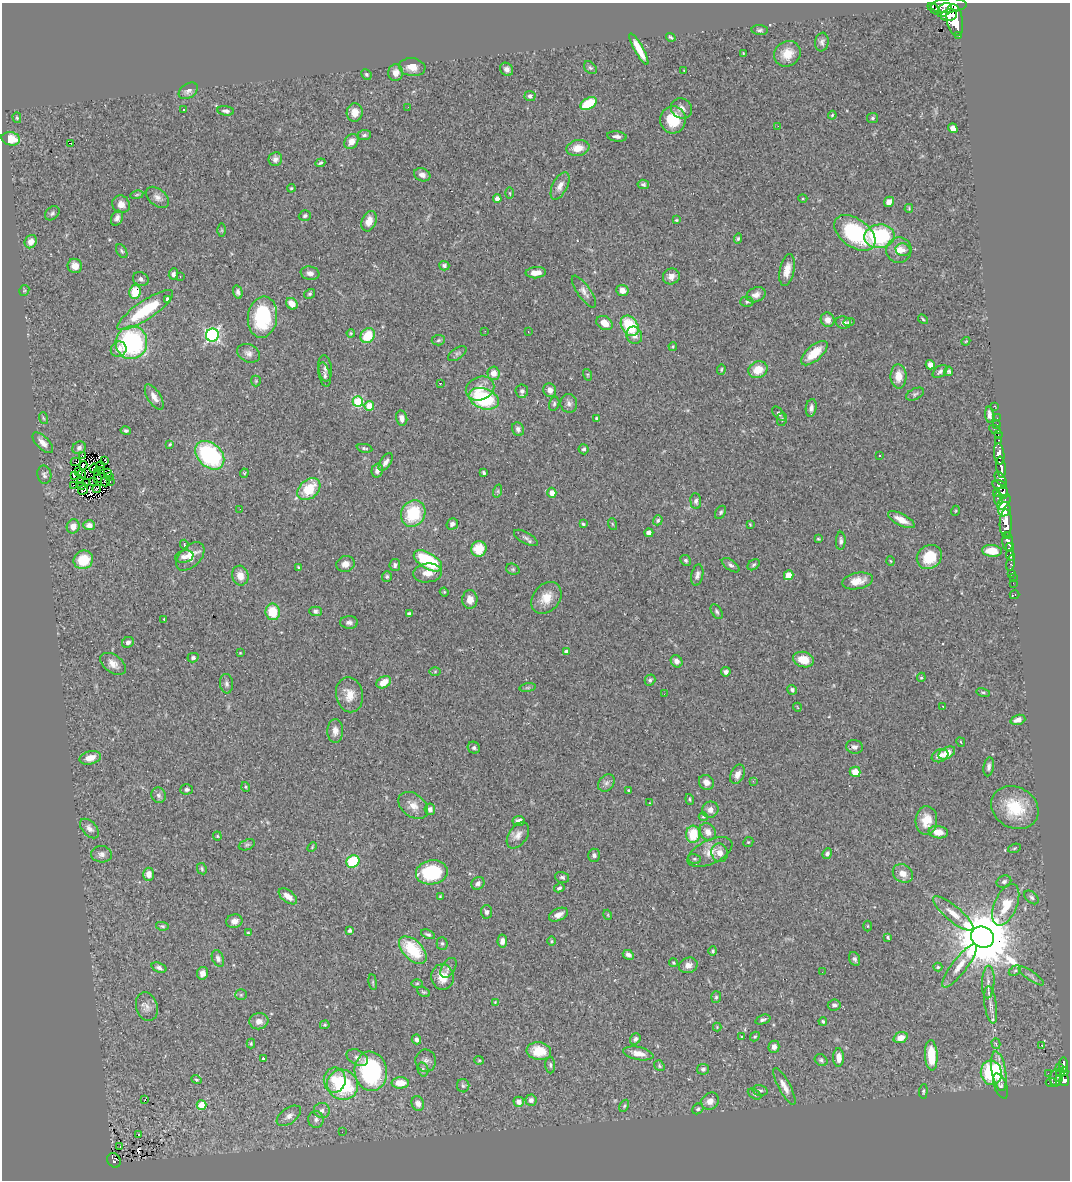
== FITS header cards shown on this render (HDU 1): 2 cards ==
NAXIS1  =                 1068
NAXIS2  =                 1178

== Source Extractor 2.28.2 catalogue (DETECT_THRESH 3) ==
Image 1068 x 1178 px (HDU 1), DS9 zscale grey, 1 PNG px = 1 image px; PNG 1072 x 1182 px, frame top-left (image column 1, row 1178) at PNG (2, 3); each listed source drawn as its Kron ellipse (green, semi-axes under 4 px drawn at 4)
Background 0.596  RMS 0.037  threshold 0.11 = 3 sigma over >= 5 px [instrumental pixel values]
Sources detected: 436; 7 with non-positive FLUX_AUTO (blend fragments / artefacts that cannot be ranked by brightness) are neither listed nor drawn; the other 429 listed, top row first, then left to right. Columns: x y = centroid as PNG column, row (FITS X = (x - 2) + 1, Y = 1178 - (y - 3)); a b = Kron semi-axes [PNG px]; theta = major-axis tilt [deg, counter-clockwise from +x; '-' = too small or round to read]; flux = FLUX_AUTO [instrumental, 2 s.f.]
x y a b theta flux
949 5 18 7 4 2800
934 9 7 3 -42 160
944 10 8 5 43 1000
949 15 8 6 12 1200
955 20 16 8 -80 3000
760 30 8 5 -5 5.6
959 35 3 3 - 66
671 37 5 3 - 3.9
822 42 9 6 81 8.5
639 49 18 4 -61 43
743 53 4 3 - 1.8
787 54 14 12 39 37
412 67 13 9 -7 24
590 68 7 5 -46 4.6
507 69 7 6 - 9.7
684 71 4 2 - 1.5
396 73 8 7 - 17
366 74 5 5 - 4.2
188 91 10 7 34 11
530 96 5 5 - 8.4
589 103 9 5 31 89
408 107 2 2 - 3.2
682 108 11 10 - 16
183 110 3 3 - 9.8
226 111 8 4 -8 7
355 113 9 8 - 22
832 115 4 3 - 2.9
17 118 5 4 - 3
873 118 5 5 - 4.8
673 120 13 12 - 80
778 126 2 2 - 16
953 128 5 4 - 17
364 135 6 5 - 5.6
617 136 10 5 -6 8.5
11 139 9 6 -11 50
351 141 8 6 52 19
70 143 3 2 - 21
578 148 11 8 11 33
275 159 7 6 - 9.2
320 163 5 3 - 4
422 175 8 6 -22 13
643 184 6 4 -10 4.8
560 186 15 7 63 17
291 188 4 3 - 2.9
510 193 5 3 - 2.6
137 195 6 3 9 2.7
157 197 13 8 -39 15
497 199 4 4 - 19
803 199 4 3 - 2.2
889 202 5 4 - 16
121 204 9 8 - 18
909 208 4 3 - 2.3
52 213 8 6 41 6.1
305 216 6 5 - 4.6
117 218 8 5 67 11
676 220 3 2 - 2.3
369 221 11 7 69 27
222 230 6 4 -90 3.9
855 233 23 14 -36 220
879 236 15 11 6 230
738 239 5 4 - 3.8
31 242 7 6 - 19
899 250 13 12 - 25
903 250 7 6 - 8.3
122 251 7 4 -59 4.6
75 266 7 7 - 22
444 266 5 4 - 6.7
787 270 16 7 79 25
310 273 9 7 -9 12
536 273 10 5 5 23
173 274 6 4 81 7.5
180 276 3 2 - 1.9
671 276 8 7 - 16
141 279 8 6 -28 7.8
24 290 5 5 - 3.1
622 290 6 5 - 17
135 292 7 5 80 67
238 292 7 4 -75 7.2
584 292 19 6 -55 14
309 294 5 4 - 4.2
756 295 10 7 23 14
168 299 4 4 - 14
747 302 6 5 - 4.3
292 304 6 5 - 22
145 310 33 9 34 150
262 317 21 14 82 170
923 319 5 4 - 3
828 320 7 6 - 17
843 322 8 6 -13 8.8
849 322 6 4 6 4.1
604 323 9 6 -30 28
630 326 11 8 -57 120
485 331 3 2 - 2.1
528 331 2 2 - 1.5
351 333 4 3 - 2.7
212 335 6 6 - 530
634 335 9 7 -68 14
368 336 8 6 54 65
438 340 7 5 6 4.5
966 341 4 3 - 2.3
131 343 16 15 - 340
673 346 4 3 - 2.5
119 349 8 7 - 17
248 353 12 8 -26 13
814 353 16 7 41 55
457 354 10 5 35 6
930 365 5 4 - 15
325 368 13 6 -82 10
721 369 5 3 - 3.1
758 370 10 8 25 41
949 371 4 4 - 4.8
940 372 8 5 38 6.6
493 373 6 6 - 23
324 375 12 5 -77 8.1
588 375 6 4 -72 3.2
899 376 12 8 -88 30
256 381 5 5 - 3.2
440 383 3 2 - 1.4
480 388 14 11 22 32
550 390 7 6 - 13
522 391 7 6 - 7.7
915 394 9 5 26 5.3
154 397 14 6 -58 20
484 399 15 10 -20 190
358 402 5 5 - 190
569 403 9 8 - 10
554 404 7 5 74 4.7
369 406 5 5 - 42
995 406 3 2 - 9.7
811 408 9 5 81 10
779 414 8 4 -48 4.8
989 415 8 4 -85 11
43 418 6 3 -70 3.2
402 418 8 5 -78 13
997 418 2 2 - 7.5
597 419 4 3 - 4.2
782 419 7 5 77 4.5
997 424 2 2 - 13
518 429 7 6 - 7.5
995 429 6 3 -28 58
126 431 5 4 - 4.9
998 435 2 2 - 11
999 440 3 2 - 24
43 443 13 6 -45 16
170 444 4 3 - 2.5
79 448 7 6 - 8.5
365 448 8 3 -10 3.8
584 449 5 5 - 5.8
999 454 11 5 -83 1100
210 455 16 11 -43 270
879 455 3 3 - 14
83 456 3 2 - 5.8
105 460 3 3 - 0.59
76 462 5 3 - 7.1
386 462 10 5 56 11
83 465 4 2 - 4.5
100 466 5 2 - 2.5
1001 467 10 4 -84 980
94 468 4 2 - 0.35
102 470 3 2 - 2.3
377 470 7 5 75 12
78 471 4 2 - 1.1
98 472 2 2 - 2.7
108 473 3 2 - 1.6
244 473 4 4 - 2.4
483 473 3 3 - 6.3
82 474 4 2 - 0.84
44 475 9 7 -79 6.9
74 475 3 3 - 2.9
109 477 3 2 - 5.5
98 478 3 2 - 2.1
1001 479 8 4 -54 300
81 480 4 3 - 0.67
93 481 3 2 - 1.1
105 482 4 2 - 6.8
110 482 2 2 - 2
87 483 4 2 - 1.5
73 485 3 2 - 1.1
1000 485 7 4 -10 320
81 486 4 2 - 1.6
97 489 4 2 - 1.4
309 489 13 9 42 77
83 490 5 3 - 2.1
498 491 7 4 72 3.7
1003 492 6 4 90 470
552 493 5 4 - 19
997 493 2 2 - 14
998 499 7 4 -88 160
696 501 8 5 -85 6.9
1004 502 9 5 54 440
240 509 3 2 - 4.1
1004 509 7 6 - 1400
955 511 5 3 - 2.2
721 512 7 4 58 5.3
413 513 13 12 - 120
658 520 5 4 - 4.9
901 520 15 6 -27 26
1006 523 14 6 89 1600
452 524 6 5 - 8.7
583 524 4 4 - 3.5
612 524 6 3 -71 2.5
750 524 3 3 - 2.1
89 525 6 5 - 13
73 526 7 6 - 16
649 533 4 4 - 13
1008 536 4 3 - 380
526 538 13 5 -29 8.4
818 539 4 3 - 2.6
841 541 9 5 89 7.4
1008 542 9 5 -88 660
184 545 5 3 - 3.4
1010 547 4 3 - 220
479 549 8 7 - 52
992 551 10 6 -4 37
1010 555 5 4 - 160
184 556 9 6 11 12
190 556 17 10 45 29
929 557 13 11 38 68
83 560 10 9 - 68
686 560 6 5 - 4.9
428 561 16 8 -30 170
890 561 5 3 - 2.2
1011 563 8 3 80 95
345 564 9 8 - 18
395 565 6 5 - 6.5
731 565 10 5 -35 7.3
754 565 7 4 39 5
299 568 4 3 - 3.7
513 569 7 5 -20 3.9
428 573 14 9 6 24
1012 573 4 3 - 33
697 575 11 6 79 9.7
789 575 5 4 - 32
240 576 10 8 -76 26
387 576 5 5 - 3.8
1013 577 3 2 - 15
858 581 16 8 10 28
1013 583 2 2 - 8.1
444 592 4 4 - 2.7
1015 595 5 3 - 10
546 598 17 13 51 40
470 600 9 7 88 17
315 611 6 4 -2 5.6
273 612 8 7 - 65
717 612 8 5 -59 5
409 614 4 3 - 5.7
164 619 3 3 - 2.1
349 622 9 6 2 8.9
128 642 6 5 - 8.6
566 651 4 3 - 7.7
240 653 4 3 - 2
193 658 5 4 - 4.9
803 660 10 7 -15 43
676 661 6 5 - 13
113 664 14 8 -36 19
435 671 6 4 1 3
726 672 4 4 - 7.3
921 677 5 4 - 2.8
650 680 6 5 - 5.3
384 682 8 5 31 31
226 684 10 6 -84 7.6
528 688 8 4 9 4.3
792 690 5 4 - 6.7
983 692 7 3 -10 3.2
664 694 2 2 - 3.2
349 695 18 13 -79 33
943 706 3 2 - 7.1
797 707 4 3 - 1.7
1018 720 7 5 18 13
335 731 12 8 89 16
961 742 5 3 - 2.4
854 747 8 6 -12 9.2
474 748 6 5 - 5.6
947 753 9 5 30 32
940 756 8 6 23 14
90 758 11 6 14 26
989 767 10 5 81 8.5
855 772 5 5 - 34
737 774 10 6 65 18
753 781 3 3 - 3.1
706 782 8 7 - 15
606 783 9 7 50 9.4
246 787 5 3 - 2.4
187 789 6 5 - 6.6
629 790 3 3 - 3.4
159 795 8 7 - 8.3
690 799 5 4 - 3.2
649 803 2 2 - 2.2
413 805 16 11 -37 26
1015 808 25 20 -30 110
430 809 5 5 - 11
710 810 8 8 - 13
703 817 4 4 - 3.2
926 820 14 11 87 42
518 821 6 5 - 11
89 828 11 7 -48 12
708 832 9 7 -55 17
938 832 10 6 -9 25
693 834 8 7 - 69
518 835 15 9 55 17
217 836 4 4 - 2.7
748 842 5 4 - 2.8
247 845 8 5 21 4.7
312 847 5 3 - 1.9
1014 848 6 4 20 3.2
710 852 24 12 25 34
720 853 9 8 - 22
102 854 10 8 -3 12
827 854 5 4 - 7.7
594 855 6 6 - 7
694 859 6 5 - 3.7
353 861 7 6 - 120
202 869 6 4 -62 3.7
432 872 16 12 10 150
903 873 10 8 -33 22
149 874 6 5 - 20
562 877 7 5 -17 5.6
1004 882 7 6 - 7.8
478 883 7 6 - 8.2
559 888 5 3 - 5.1
288 896 11 6 -38 21
440 896 3 2 - 2.4
1031 897 8 5 -39 6.2
1006 905 22 11 67 65
486 912 7 5 -88 6.2
953 914 25 7 -40 34
558 915 10 6 25 17
608 915 5 3 - 1.9
234 921 8 6 10 16
162 926 6 4 -10 4
868 926 5 3 - 2.4
350 931 4 3 - 5.4
248 933 4 3 - 2.7
428 934 7 4 -23 5
888 937 3 3 - 2.9
983 937 11 10 - 21000
502 941 6 5 - 11
551 941 5 3 - 2.9
442 943 6 5 - 4.6
413 950 17 9 -45 110
713 951 5 4 - 4
628 955 6 4 -28 9.9
218 958 8 5 -67 8.7
854 959 7 5 -65 6.4
673 963 5 4 - 3.1
688 965 9 7 19 13
959 966 26 7 52 30
938 967 4 4 - 2.9
159 968 8 4 -21 7.9
448 968 11 6 57 10
1015 971 6 4 29 4.2
822 972 2 2 - 1.5
202 973 6 5 - 12
1031 976 15 4 -35 8.3
443 977 13 11 -87 36
373 982 8 4 -82 3.7
988 982 16 6 88 16
417 983 6 4 1 3.5
423 992 7 4 -25 3.5
241 995 6 5 - 3.8
716 997 6 5 - 3.9
495 1002 4 4 - 2.1
834 1005 6 5 - 7.7
991 1005 19 6 -82 18
147 1007 14 10 -73 16
763 1020 8 4 18 6.3
259 1021 9 8 - 15
823 1021 4 3 - 3.7
325 1025 5 4 - 3.4
717 1027 4 4 - 2.2
742 1037 4 3 - 2.6
755 1037 5 4 - 3.2
901 1038 7 5 21 23
416 1039 5 4 - 9
635 1039 6 5 - 6.5
251 1043 5 4 - 2.9
996 1044 5 4 - 3.5
1042 1045 3 3 - 15
774 1047 6 5 - 12
539 1051 12 9 -7 55
638 1053 15 6 -11 24
931 1055 15 6 -87 74
838 1057 9 5 -90 21
263 1058 3 3 - 8
357 1058 11 7 -27 13
479 1060 5 4 - 2.8
821 1060 7 5 -36 5.8
426 1061 11 10 - 12
550 1065 8 5 -88 5.3
1064 1065 8 3 -90 170
659 1066 6 4 -53 3.6
1059 1067 3 2 - 5.3
423 1069 7 5 -73 4.7
703 1069 6 5 - 5.8
371 1071 20 16 -82 330
999 1071 20 7 -80 72
1064 1072 4 3 - 59
991 1073 12 10 -82 170
1048 1073 2 2 - 10
1060 1073 4 3 - 60
1056 1078 9 5 87 300
1060 1078 4 3 - 140
196 1080 5 4 - 3.8
335 1080 12 11 - 44
1064 1080 5 5 - 260
1051 1082 5 4 - 53
400 1083 8 6 2 40
343 1085 16 15 - 200
463 1086 7 6 - 4.9
784 1086 20 6 -62 20
1001 1086 13 6 -69 8.6
760 1090 8 5 -14 5.2
923 1091 7 3 85 3.4
754 1094 7 4 -29 4.1
145 1099 3 2 - 5.6
531 1100 6 5 - 7.8
710 1101 9 8 - 16
519 1102 5 5 - 17
418 1103 7 6 - 15
201 1105 5 5 - 60
624 1106 6 4 61 4
698 1109 6 5 - 4.8
322 1110 8 7 - 10
289 1116 14 7 35 16
316 1119 8 7 - 8.5
342 1132 2 2 - 2
139 1134 3 2 - 31
120 1146 3 2 - 2.3
114 1160 8 6 -58 110
At the frame edge (FLAGS 8, measured only in part): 1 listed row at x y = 949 5
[7 non-positive-flux detections neither listed nor drawn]